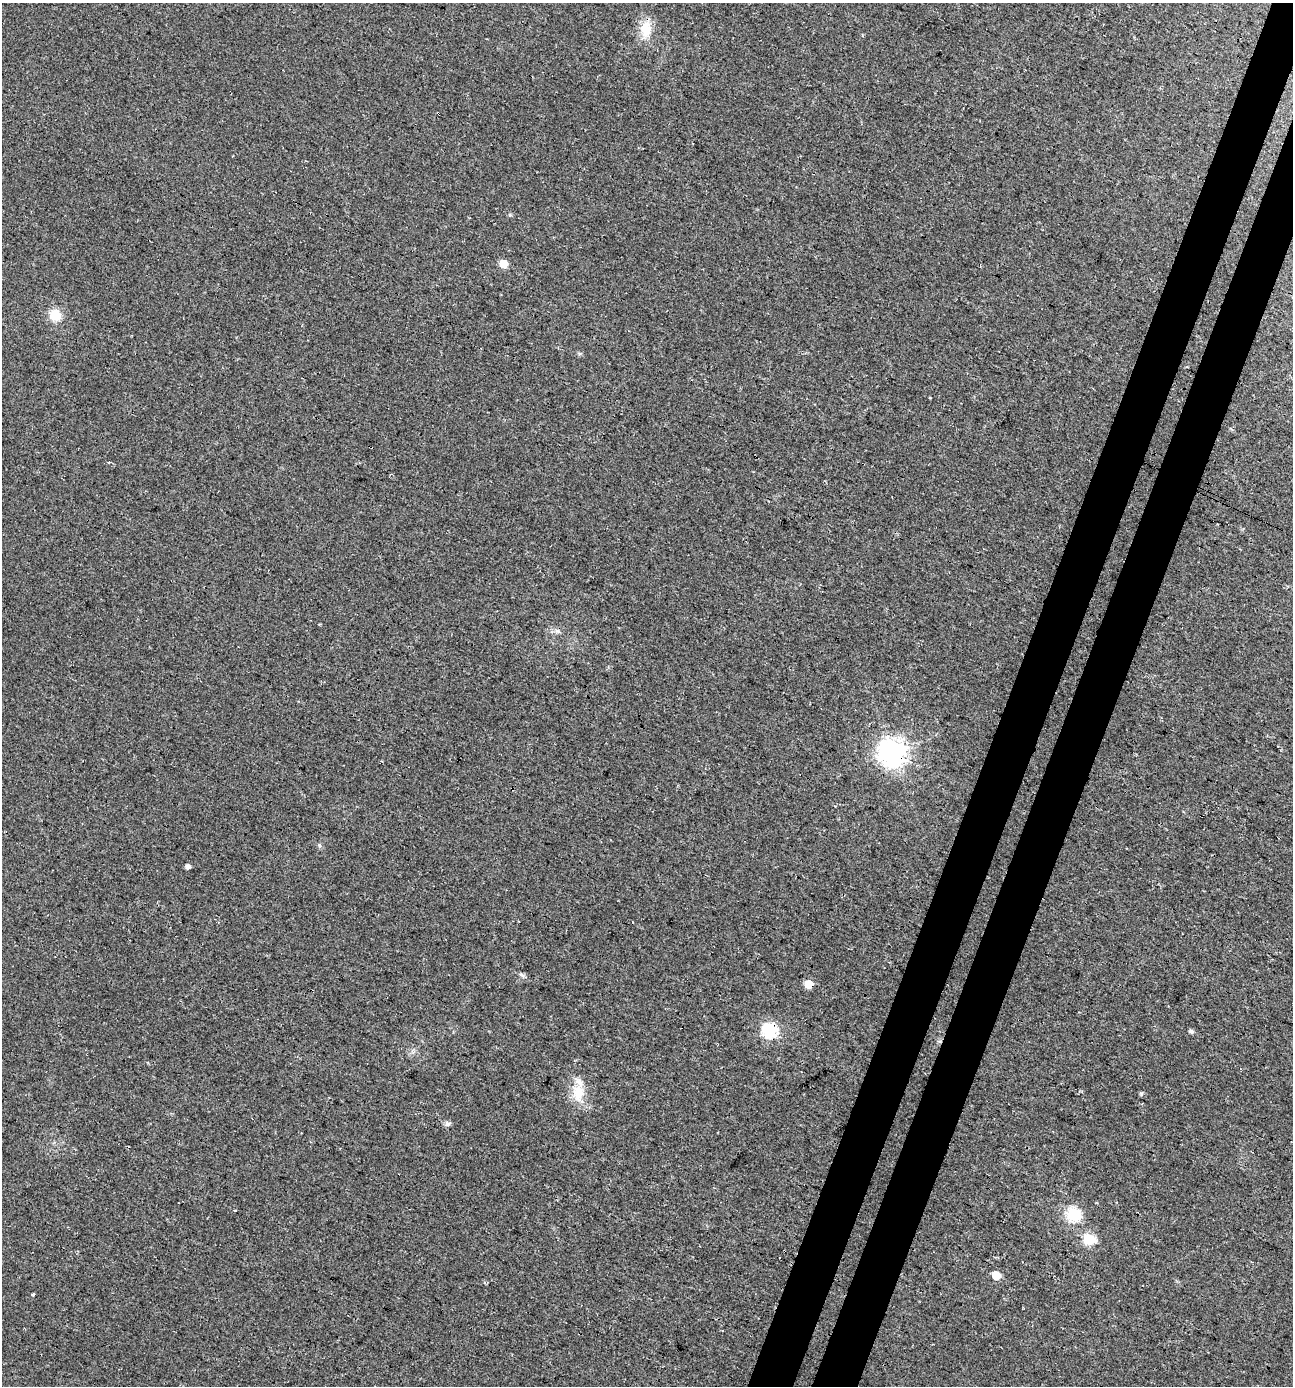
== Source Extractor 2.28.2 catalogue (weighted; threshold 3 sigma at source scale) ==
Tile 10 of 4 x 4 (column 2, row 3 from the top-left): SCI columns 1553-2843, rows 1417-2800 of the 5751 x 5592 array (HDU 1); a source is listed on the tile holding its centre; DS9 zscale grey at full resolution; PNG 1295 x 1388 px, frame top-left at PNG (2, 3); no overlay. Shown black and unused: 7% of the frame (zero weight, under 3 of 4 exposures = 5% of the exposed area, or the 3 px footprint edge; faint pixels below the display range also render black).
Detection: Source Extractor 2.28.2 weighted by HDU 2 'WHT'; one run over the whole footprint, this tile lists its part. Background 0.0184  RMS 0.0068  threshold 0.0304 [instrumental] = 3 sigma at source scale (4.5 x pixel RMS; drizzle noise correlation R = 1.50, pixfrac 1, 0.0396/0.0396 arcsec/px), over >= 5 px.
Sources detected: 18; all 18 listed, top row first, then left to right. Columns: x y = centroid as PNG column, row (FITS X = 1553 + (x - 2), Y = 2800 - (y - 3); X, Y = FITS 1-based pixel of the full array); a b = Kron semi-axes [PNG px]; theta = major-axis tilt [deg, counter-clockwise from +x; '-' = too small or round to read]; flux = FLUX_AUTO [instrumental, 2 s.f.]
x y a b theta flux
646 29 25 15 90 14
510 215 5 5 - 0.82
503 264 5 5 - 15
55 315 13 12 - 12
557 631 8 6 -19 2.2
892 752 9 8 - 760
319 845 6 5 - 1.2
188 867 4 4 - 3
521 975 11 3 -35 1.4
808 984 5 5 - 18
769 1030 7 7 - 120
1191 1031 5 5 - 1.9
578 1093 24 17 -85 16
448 1123 8 6 -24 2.1
1073 1215 6 6 - 95
1089 1239 6 6 - 54
996 1276 6 5 - 17
33 1294 4 3 - 2.7
Overlapping masked pixels (flux is a lower limit): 3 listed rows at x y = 892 752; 808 984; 769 1030
Unlisted compact peaks at least as high as the median listed source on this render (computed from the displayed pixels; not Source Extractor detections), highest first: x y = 1141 1093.